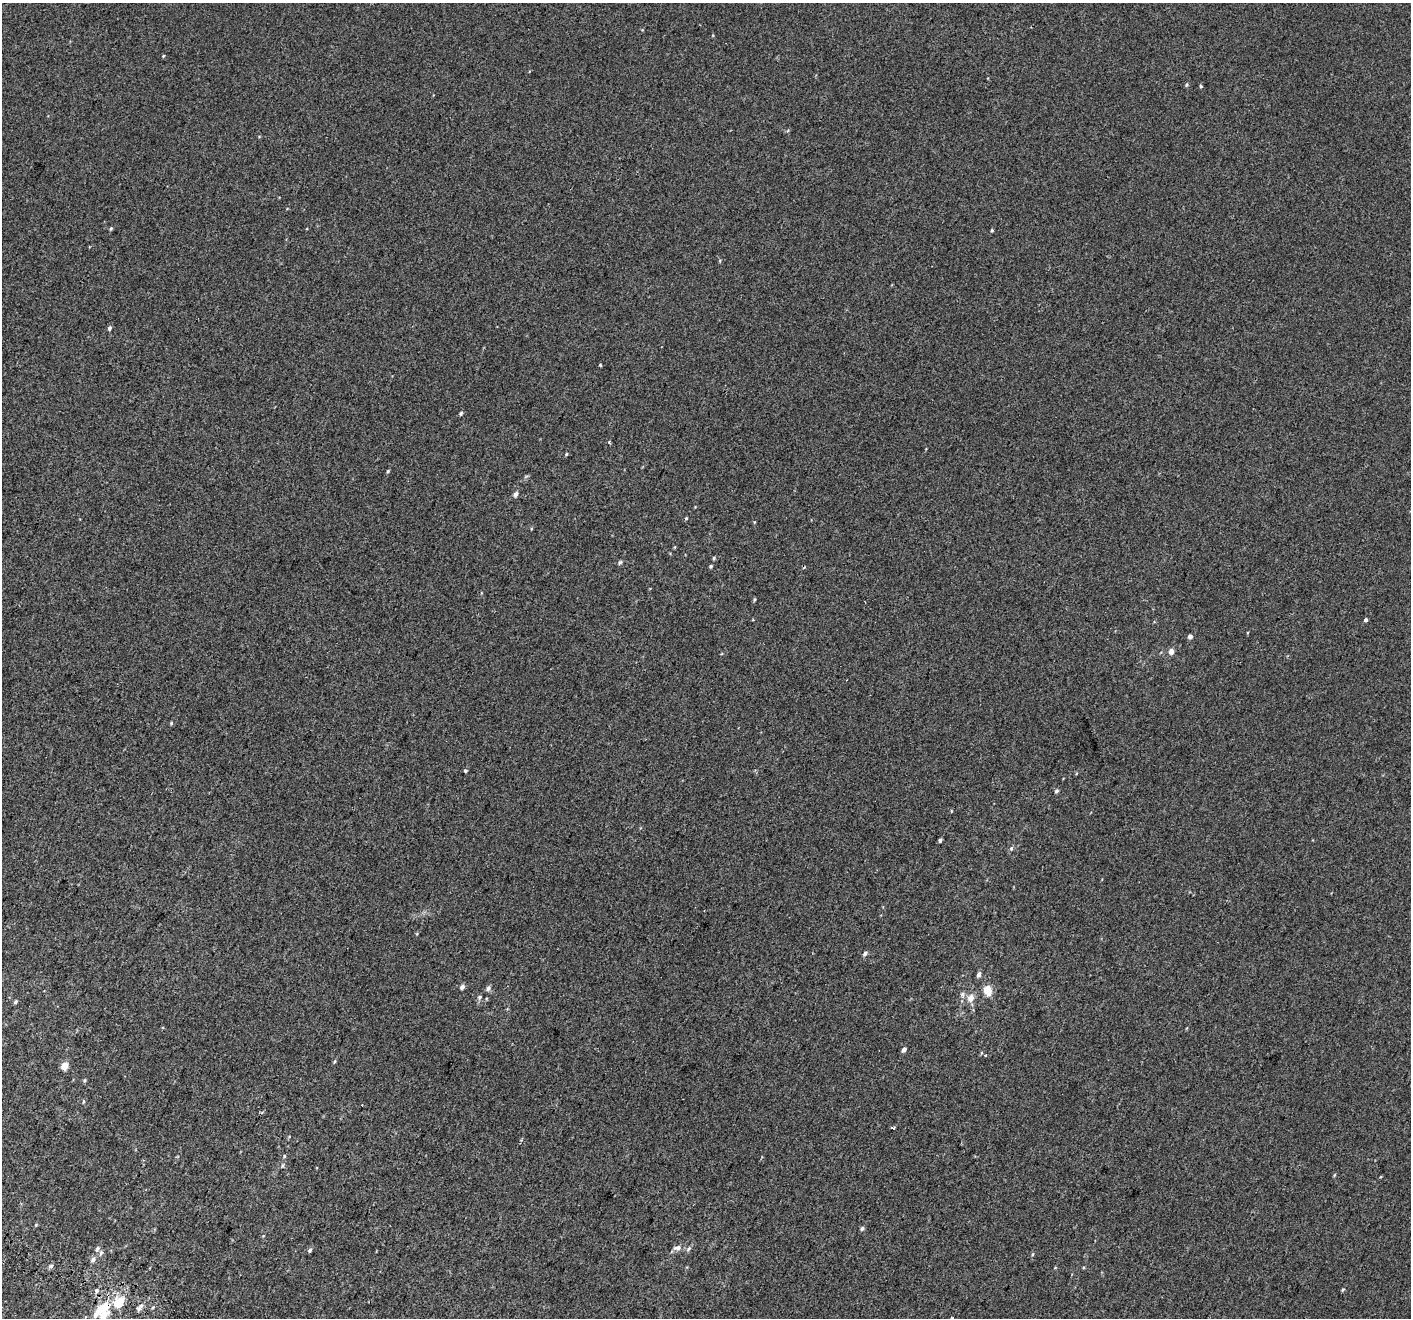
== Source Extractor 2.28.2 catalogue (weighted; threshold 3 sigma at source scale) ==
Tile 7 of 4 x 4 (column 3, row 2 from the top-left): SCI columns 2897-4305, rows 3014-4329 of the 5785 x 5965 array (HDU 1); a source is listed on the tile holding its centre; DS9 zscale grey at full resolution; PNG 1413 x 1320 px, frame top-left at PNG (2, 3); no overlay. Shown black and unused: <1% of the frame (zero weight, under 2 of 3 exposures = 6% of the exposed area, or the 3 px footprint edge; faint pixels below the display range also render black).
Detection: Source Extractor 2.28.2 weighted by HDU 2 'WHT'; one run over the whole footprint, this tile lists its part. Background 0.00147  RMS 0.0064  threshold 0.0287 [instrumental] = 3 sigma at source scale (4.5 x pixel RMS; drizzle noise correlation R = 1.50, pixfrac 1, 0.0396/0.0396 arcsec/px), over >= 5 px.
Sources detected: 66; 2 cosmic-ray / hot-pixel residue — not listed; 5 inside a brighter listed object's ellipse — not listed separately; the other 59 listed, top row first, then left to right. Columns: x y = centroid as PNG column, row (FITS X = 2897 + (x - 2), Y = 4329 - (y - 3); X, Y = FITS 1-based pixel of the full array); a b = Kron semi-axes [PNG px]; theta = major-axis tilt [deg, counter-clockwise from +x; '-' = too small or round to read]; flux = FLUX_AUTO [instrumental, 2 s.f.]
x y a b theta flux
163 56 4 3 - 0.49
1187 85 5 4 - 0.78
1201 86 4 4 - 0.7
111 229 5 4 - 0.73
992 230 4 3 - 0.68
110 328 5 4 - 1.3
600 365 5 3 - 0.55
461 413 5 4 - 0.97
609 442 4 3 - 0.97
566 454 4 4 - 0.61
388 471 4 4 - 0.67
516 494 6 5 - 2.3
686 518 4 4 - 0.61
714 558 5 4 - 0.74
620 562 6 5 - 0.99
711 566 4 4 - 0.8
754 599 5 3 - 0.68
753 620 3 3 - 0.89
1366 620 4 3 - 5.1
1190 637 6 5 - 1.5
1171 652 7 6 - 2.7
171 723 5 4 - 0.68
465 771 5 3 - 0.74
1056 791 5 4 - 1.2
940 840 4 3 - 1.2
1011 848 6 5 - 1.1
865 953 6 4 51 1.7
979 974 6 5 - 1.8
462 987 5 4 - 2.4
488 988 7 6 - 1.7
987 990 7 5 -72 14
962 994 8 6 88 1.6
479 997 6 5 - 1.3
971 998 9 7 58 4.5
15 1002 5 5 - 0.97
904 1049 5 4 - 2.5
334 1062 6 3 59 0.72
65 1066 5 4 - 13
84 1080 5 4 - 0.73
83 1101 6 3 81 0.63
893 1128 4 2 - 0.76
521 1139 6 3 54 0.7
284 1156 5 4 - 0.68
283 1165 6 3 71 0.74
1334 1175 5 3 - 0.54
36 1225 4 4 - 0.55
862 1228 5 4 - 1.3
677 1248 10 7 6 2.8
688 1249 8 5 49 1.3
310 1250 6 4 60 1.2
101 1253 7 5 78 1.4
1032 1254 5 3 - 0.63
93 1259 7 6 - 2
51 1266 6 4 19 1.4
1343 1290 5 4 - 0.74
96 1291 6 6 - 1.4
103 1308 23 12 34 15
139 1309 7 6 - 1.7
952 1318 3 3 - 0.73
Overlapping masked pixels (flux is a lower limit): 1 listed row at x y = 103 1308
Isophote crosses this tile's border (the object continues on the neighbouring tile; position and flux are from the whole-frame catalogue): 1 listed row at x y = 952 1318